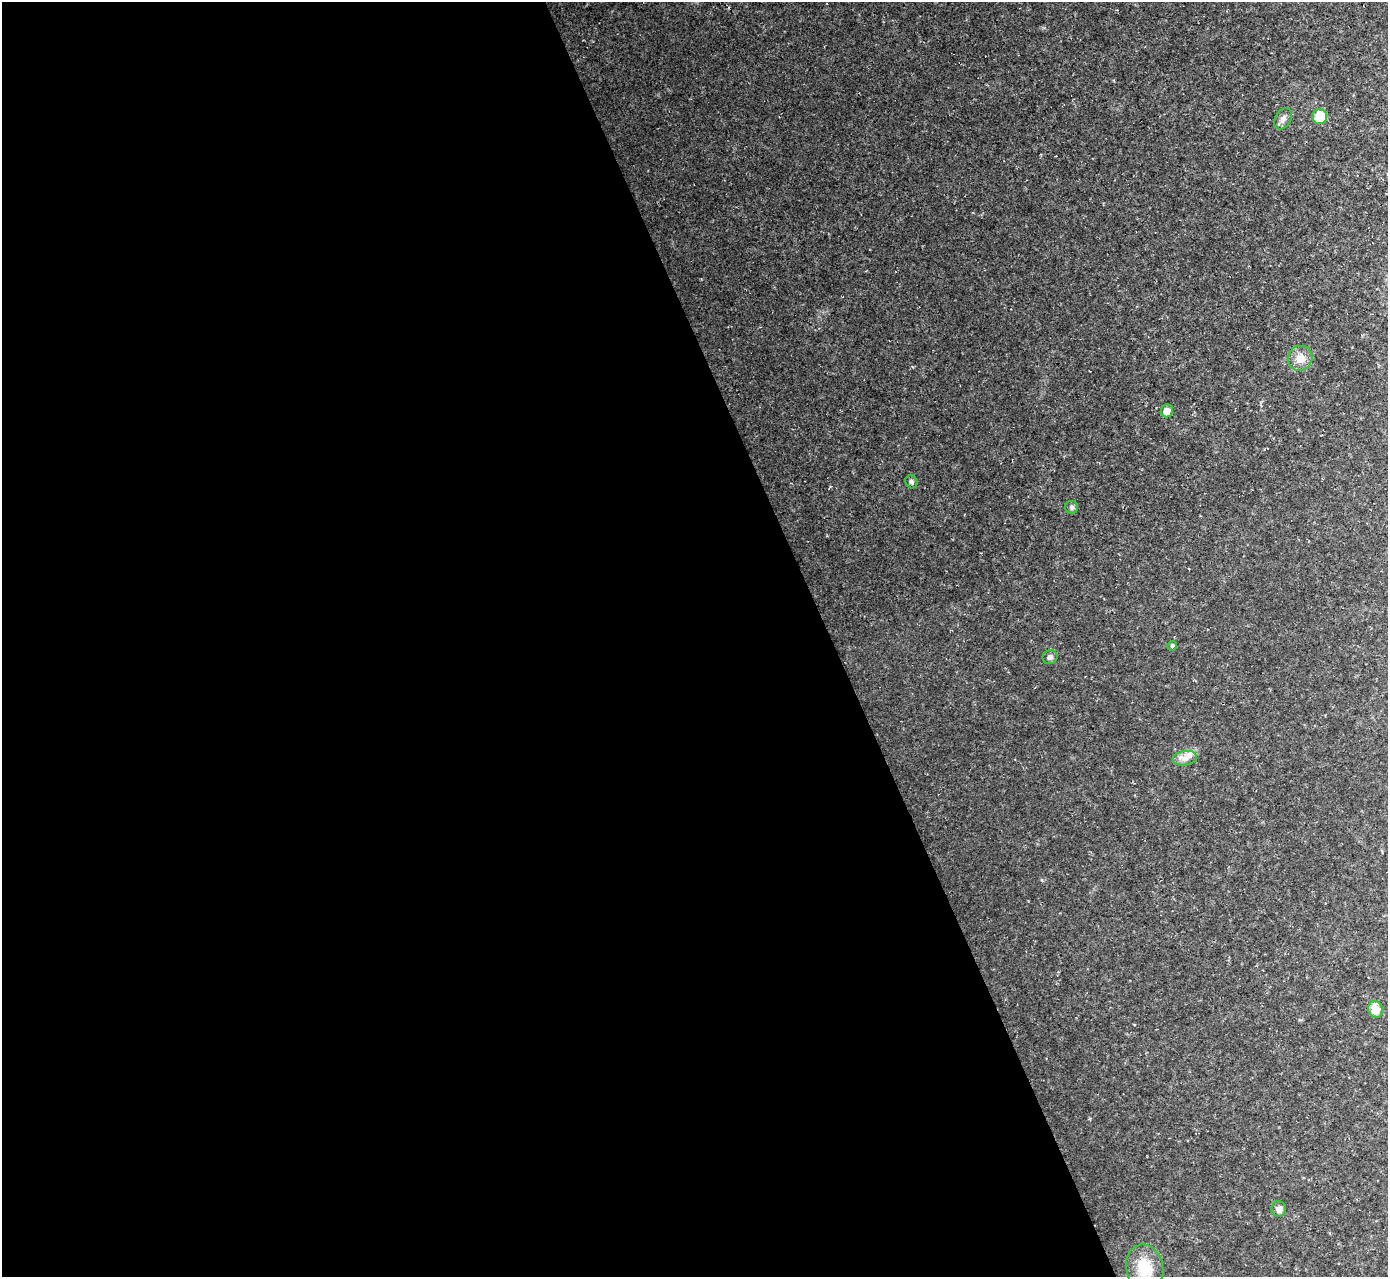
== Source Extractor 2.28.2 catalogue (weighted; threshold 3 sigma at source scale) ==
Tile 9 of 4 x 4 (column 1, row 3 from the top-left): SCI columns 1-1386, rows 1426-2700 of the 5545 x 5530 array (HDU 1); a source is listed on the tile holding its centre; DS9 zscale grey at full resolution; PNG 1390 x 1279 px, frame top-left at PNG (2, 2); each listed source drawn as its Kron ellipse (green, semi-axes under 4 px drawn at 4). Shown black and unused: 60% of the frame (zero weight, under 2 of 3 exposures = <1% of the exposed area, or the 3 px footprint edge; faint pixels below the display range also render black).
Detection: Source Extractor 2.28.2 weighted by HDU 2 'WHT'; one run over the whole footprint, this tile lists its part. Background 0.0366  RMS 0.0071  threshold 0.0319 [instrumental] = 3 sigma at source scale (4.5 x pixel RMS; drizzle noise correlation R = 1.50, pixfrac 1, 0.05/0.05 arcsec/px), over >= 5 px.
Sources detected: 12; all 12 listed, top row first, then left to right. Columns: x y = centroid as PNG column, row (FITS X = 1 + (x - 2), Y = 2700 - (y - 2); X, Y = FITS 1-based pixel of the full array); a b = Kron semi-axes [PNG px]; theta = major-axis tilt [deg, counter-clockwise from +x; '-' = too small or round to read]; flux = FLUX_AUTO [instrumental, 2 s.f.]
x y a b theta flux
1320 117 7 7 - 17
1283 119 11 7 60 3.6
1300 358 12 12 - 7.8
1167 411 6 6 - 5.3
911 482 7 6 - 1.6
1072 507 6 6 - 1.6
1172 646 5 4 - 1.2
1050 657 7 7 - 2.1
1185 758 12 7 9 4.6
1375 1009 8 7 - 10
1279 1209 8 7 - 3.6
1145 1268 23 18 -75 22